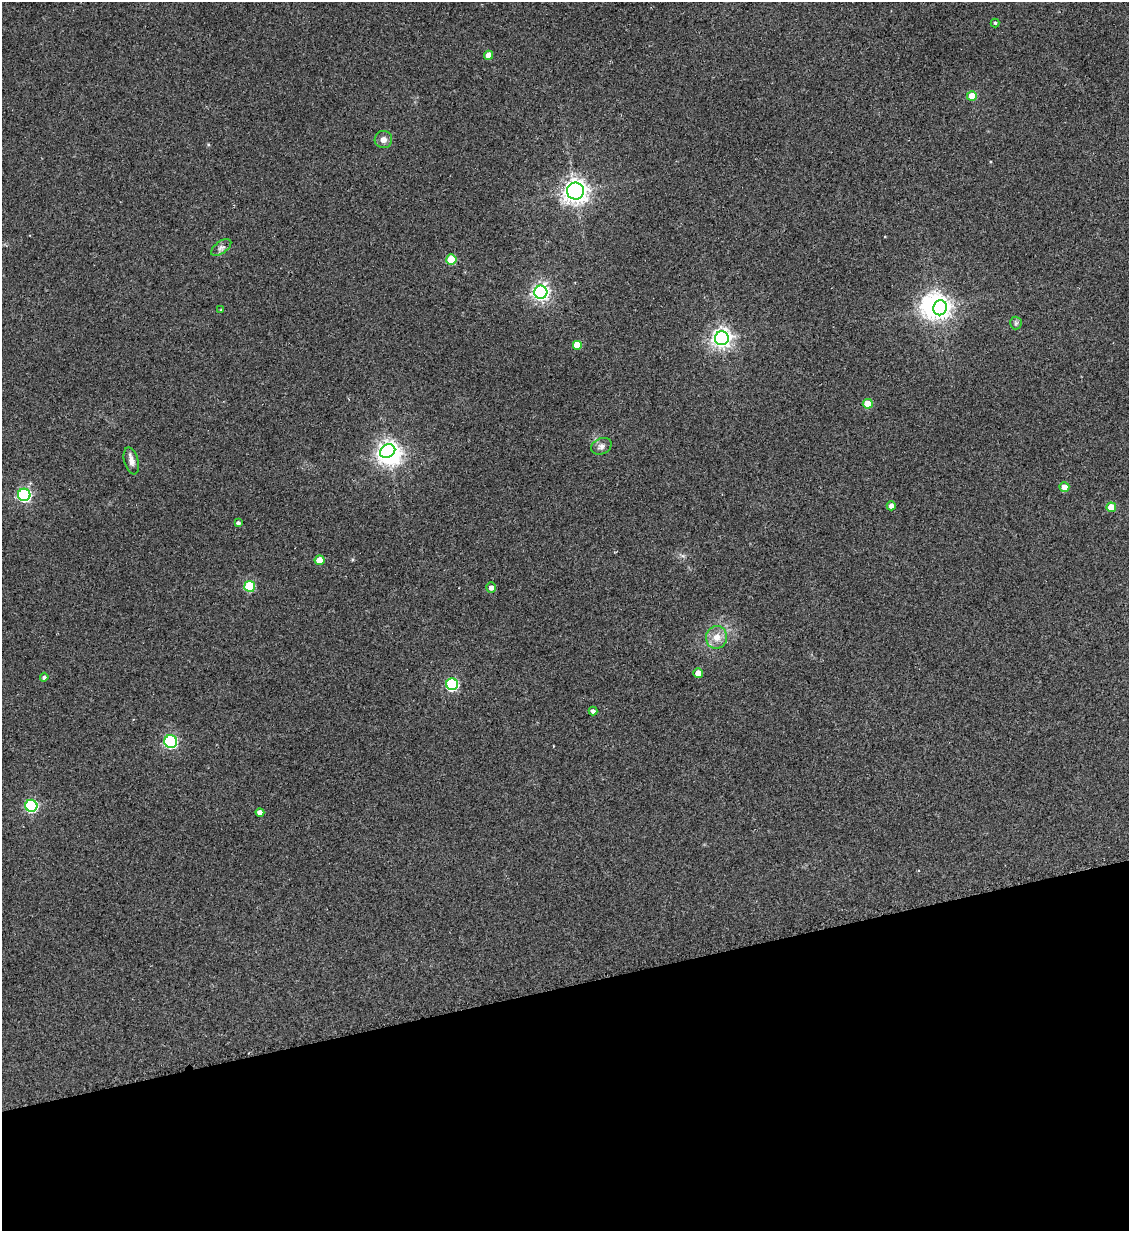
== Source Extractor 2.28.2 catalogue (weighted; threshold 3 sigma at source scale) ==
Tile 14 of 4 x 4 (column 2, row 4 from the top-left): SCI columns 1276-2402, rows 13-1241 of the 4909 x 4937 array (HDU 1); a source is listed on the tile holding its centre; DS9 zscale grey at full resolution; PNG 1131 x 1233 px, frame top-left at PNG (2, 2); each listed source drawn as its Kron ellipse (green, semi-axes under 4 px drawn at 4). Shown black and unused: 20% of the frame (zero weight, under 2 of 3 exposures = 1% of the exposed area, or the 3 px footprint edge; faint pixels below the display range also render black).
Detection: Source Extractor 2.28.2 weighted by HDU 2 'WHT'; one run over the whole footprint, this tile lists its part. Background 0.0794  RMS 0.0076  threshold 0.0344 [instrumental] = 3 sigma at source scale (4.5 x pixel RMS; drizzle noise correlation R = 1.50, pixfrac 1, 0.05/0.05 arcsec/px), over >= 5 px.
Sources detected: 35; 2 inside a brighter object's white glare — neither listed nor drawn; the other 33 listed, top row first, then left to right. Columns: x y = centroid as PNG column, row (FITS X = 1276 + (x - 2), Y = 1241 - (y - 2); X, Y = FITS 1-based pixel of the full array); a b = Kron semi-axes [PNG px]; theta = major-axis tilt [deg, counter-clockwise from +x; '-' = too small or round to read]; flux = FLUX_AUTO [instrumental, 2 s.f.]
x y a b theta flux
995 23 4 4 - 1.1
489 55 4 4 - 7.9
972 96 5 5 - 13
383 140 9 8 - 4.3
575 191 8 8 - 530
221 247 12 6 36 2.8
451 259 5 5 - 25
541 292 6 6 - 270
940 308 7 6 - 460
221 310 3 3 - 0.62
1016 323 6 6 - 1.6
722 338 7 7 - 380
577 345 5 5 - 15
868 404 5 5 - 15
601 446 11 8 25 3.3
388 451 8 6 32 310
131 461 14 7 -75 4.2
1064 487 5 5 - 6.4
24 495 6 6 - 140
891 506 4 4 - 3.5
1111 507 5 5 - 13
238 523 4 4 - 2.2
319 560 5 5 - 11
250 586 5 5 - 35
491 587 5 5 - 3.7
717 637 11 10 - 7.7
698 673 5 4 - 7.7
44 677 4 4 - 1.9
452 684 6 6 - 87
593 711 4 4 - 2.2
171 741 6 6 - 110
31 806 6 6 - 96
260 812 4 4 - 4.1